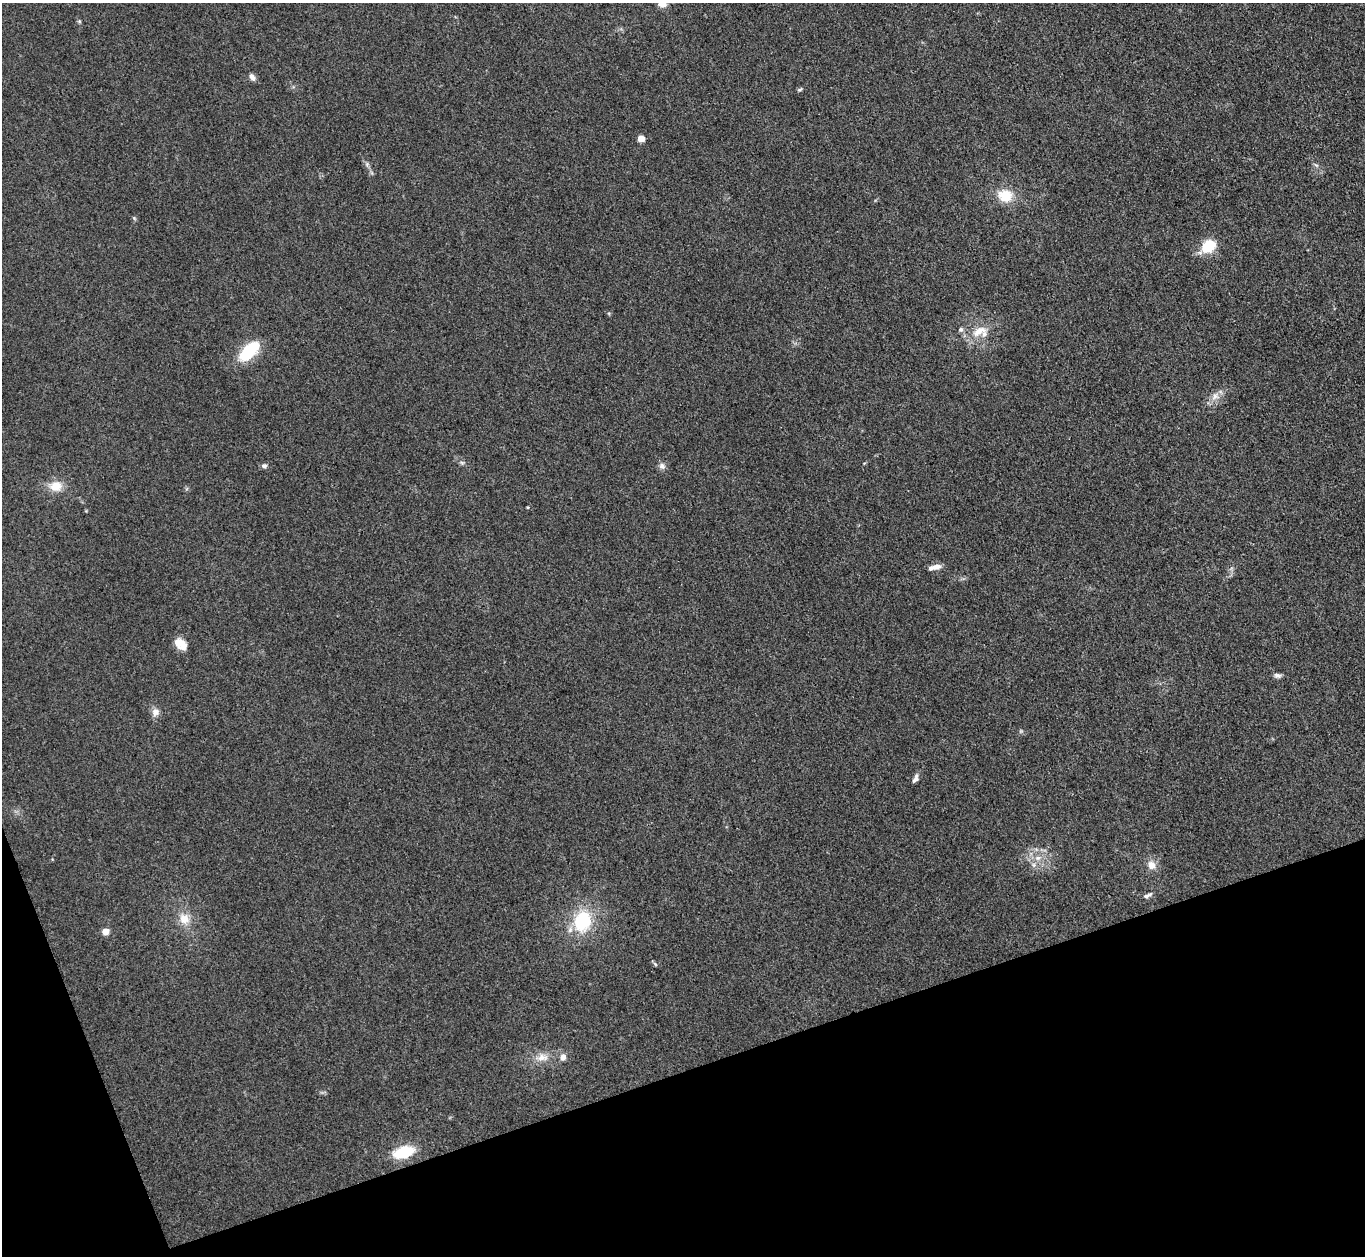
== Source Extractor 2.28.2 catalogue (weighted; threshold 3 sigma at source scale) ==
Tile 14 of 4 x 4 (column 2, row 4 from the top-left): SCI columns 1365-2727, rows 149-1402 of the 5454 x 5440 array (HDU 1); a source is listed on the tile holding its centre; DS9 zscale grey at full resolution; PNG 1367 x 1258 px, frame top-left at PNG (2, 3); no overlay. Shown black and unused: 17% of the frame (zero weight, under 3 of 4 exposures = <1% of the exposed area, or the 3 px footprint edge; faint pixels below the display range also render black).
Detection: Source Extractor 2.28.2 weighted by HDU 2 'WHT'; one run over the whole footprint, this tile lists its part. Background 0.0587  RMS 0.0052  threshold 0.0233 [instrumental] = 3 sigma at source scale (4.5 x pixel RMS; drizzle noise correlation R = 1.50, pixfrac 1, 0.05/0.05 arcsec/px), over >= 5 px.
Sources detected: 34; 2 inside a brighter listed object's ellipse — not listed separately; the other 32 listed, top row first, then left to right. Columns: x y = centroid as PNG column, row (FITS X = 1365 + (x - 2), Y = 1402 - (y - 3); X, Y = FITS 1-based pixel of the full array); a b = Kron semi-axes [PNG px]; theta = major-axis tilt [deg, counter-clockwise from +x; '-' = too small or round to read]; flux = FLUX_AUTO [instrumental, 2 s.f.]
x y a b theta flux
662 4 11 8 -11 3.8
79 21 6 4 -45 0.7
252 77 9 6 -57 2.2
800 89 8 4 38 0.84
641 139 6 6 - 4
1316 165 8 4 -36 1.1
1005 196 18 15 -9 12
134 218 6 4 -47 0.68
1208 246 18 12 38 15
961 329 7 6 - 1.3
979 331 25 11 27 9.4
249 351 25 12 45 27
1215 396 13 10 25 4.3
462 463 6 5 - 0.97
264 466 7 6 - 1.5
662 466 9 8 - 2.1
56 486 17 13 5 7.8
937 567 11 7 19 3.4
181 644 15 10 -36 7.1
1277 676 10 6 -15 1.7
155 712 10 9 - 3.3
915 778 12 5 66 2.1
1038 858 9 6 20 2.6
1151 865 13 11 -63 4.5
1148 895 13 5 26 1.8
184 919 15 14 - 7.6
582 921 24 19 77 30
105 932 5 4 - 8.9
655 964 7 4 -54 0.77
542 1057 17 10 2 6
563 1057 8 7 - 3
403 1152 18 9 16 25
Isophote crosses this tile's border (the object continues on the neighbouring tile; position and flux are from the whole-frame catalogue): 1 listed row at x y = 662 4